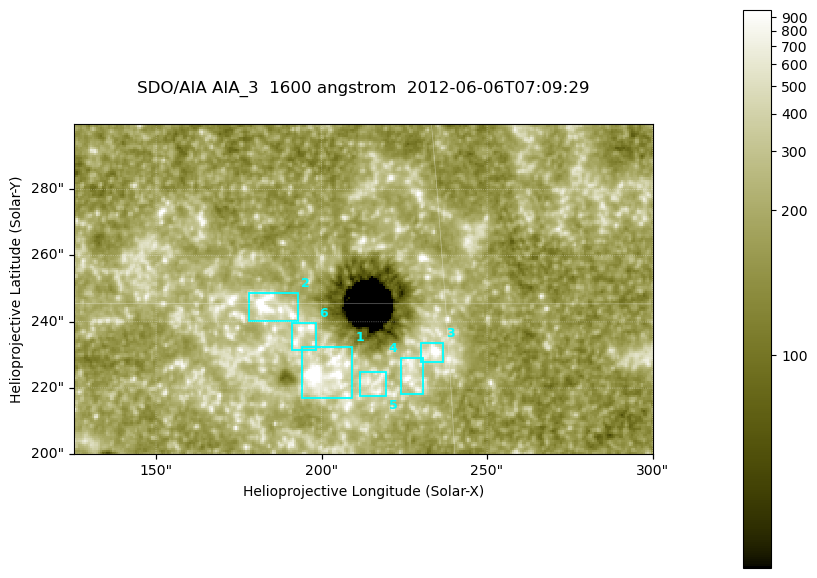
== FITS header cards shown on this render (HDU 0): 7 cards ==
TELESCOP= 'SDO/AIA '
INSTRUME= 'AIA_3   '
WAVELNTH=                 1600
WAVEUNIT= 'angstrom'
DATE-OBS= '2012-06-06T07:09:29.12'
CTYPE1  = 'HPLN-TAN'
CTYPE2  = 'HPLT-TAN'

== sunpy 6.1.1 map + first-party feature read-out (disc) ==
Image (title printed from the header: SDO/AIA AIA_3  1600 angstrom  2012-06-06T07:09:29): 287 x 164 px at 0.609 arcsec/px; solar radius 946 arcsec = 1552 px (partial field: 0.6% of the solar disc is inside the frame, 100% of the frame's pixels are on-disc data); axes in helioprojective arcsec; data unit not stated in the header (colour bar unlabelled)
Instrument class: DISC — disc imager (sunpy class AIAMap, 1600 A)
Bright regions (active regions / flare kernels): reference = the on-disc median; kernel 3 px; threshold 5 sigma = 334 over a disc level ~184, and >= 1.15x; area >= 47 px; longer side >= 3 px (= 1.8 arcsec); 6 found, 6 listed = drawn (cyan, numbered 1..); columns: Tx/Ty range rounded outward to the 2 arcsec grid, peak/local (2 s.f.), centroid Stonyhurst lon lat
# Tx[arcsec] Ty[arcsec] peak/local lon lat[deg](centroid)
1 194..210 216..232 26 +13 +14
2 178..194 240..250 9.4 +12 +15
3 230..238 228..234 9.8 +15 +14
4 224..232 218..230 4.8 +14 +14
5 210..220 216..226 4.1 +14 +13
6 190..198 230..240 5.3 +12 +14